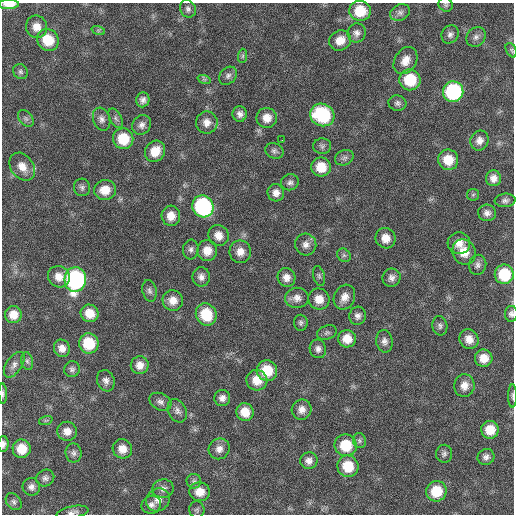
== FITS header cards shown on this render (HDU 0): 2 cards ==
NAXIS1  =                  512 / Axis length
NAXIS2  =                  512 / Axis length

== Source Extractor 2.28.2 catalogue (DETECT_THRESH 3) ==
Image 512 x 512 px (HDU 0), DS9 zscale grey, 1 PNG px = 1 image px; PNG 516 x 516 px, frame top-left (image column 1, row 512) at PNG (2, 3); each listed source drawn as its Kron ellipse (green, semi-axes under 4 px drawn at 4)
Background 59.8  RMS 8.5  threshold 25.4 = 3 sigma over >= 5 px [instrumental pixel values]
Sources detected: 127; all 127 listed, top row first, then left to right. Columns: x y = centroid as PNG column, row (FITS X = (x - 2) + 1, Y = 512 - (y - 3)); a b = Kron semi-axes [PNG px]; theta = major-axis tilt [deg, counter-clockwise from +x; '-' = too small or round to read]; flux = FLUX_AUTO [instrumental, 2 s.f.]
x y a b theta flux
9 4 10 5 0 6500
446 5 7 6 - 1300
188 9 9 7 -63 1900
360 11 11 10 - 16000
400 12 10 8 23 2500
36 27 11 10 - 5700
98 30 7 4 -18 980
357 33 9 9 - 2900
450 34 9 8 - 2400
476 37 10 9 - 2700
48 40 11 10 - 14000
340 40 11 10 - 7100
511 50 8 5 -62 1000
243 56 7 4 89 1200
405 61 14 10 57 6300
20 72 8 7 - 1500
228 76 10 8 45 2300
204 79 7 4 -18 930
410 80 10 10 - 21000
453 92 10 10 - 61000
143 100 7 6 - 2500
397 103 9 7 -10 1900
240 114 8 7 - 2700
322 115 12 11 - 41000
26 118 9 6 -49 1700
116 118 10 5 -61 1800
267 118 10 10 - 6200
102 119 12 8 -71 2700
207 123 11 11 - 4600
142 125 10 9 - 2900
123 139 10 10 - 17000
282 140 2 2 - 2400
479 140 10 9 - 3600
322 146 9 7 -1 1800
155 151 11 9 54 9800
274 151 9 7 -24 1800
344 158 9 7 24 2000
448 160 10 10 - 12000
22 167 15 11 -54 7100
321 167 10 9 - 11000
493 178 8 7 - 3700
290 182 9 8 - 2000
82 187 8 8 - 2000
105 190 11 10 - 8100
276 193 8 8 - 3600
473 195 6 5 - 940
505 200 10 6 5 2000
203 206 11 10 - 79000
487 213 9 8 - 2900
171 216 10 9 - 6600
218 235 11 10 - 5300
386 238 10 10 - 6100
459 243 11 10 - 5700
306 244 11 10 - 3600
191 249 10 7 85 2100
207 251 10 10 - 7100
240 252 11 10 - 5400
464 252 13 11 -60 9200
344 255 7 6 - 1300
478 265 10 8 76 2300
504 274 10 9 - 21000
319 276 10 6 -75 1400
59 277 11 10 - 6300
201 277 10 8 -90 3000
286 277 9 9 - 4300
392 278 9 9 - 2800
75 280 12 10 84 130000
149 291 11 7 -76 2000
344 297 13 10 65 4900
297 298 12 10 3 4000
319 299 11 10 - 6700
173 300 10 10 - 6000
90 313 9 8 - 8400
206 314 11 10 - 18000
511 314 8 6 88 1800
13 315 8 8 - 6900
358 316 9 8 - 2600
301 323 8 7 - 1600
440 326 9 7 -78 1800
327 333 10 7 19 1700
347 339 9 8 - 7600
469 339 10 9 - 5400
384 341 11 8 -82 2700
89 343 10 9 - 19000
62 348 9 8 - 4200
318 349 9 8 - 2700
484 358 9 8 - 7100
27 361 9 6 -79 1500
14 365 14 7 56 3100
140 365 9 9 - 5000
72 369 8 7 - 1800
267 371 10 10 - 16000
257 380 10 10 - 8900
106 381 11 8 -71 2800
464 386 11 10 - 5100
3 394 10 4 -88 1300
512 396 12 3 -90 1100
222 398 8 8 - 3000
160 402 11 8 -27 2500
302 410 10 9 - 4100
177 411 12 9 -64 2800
245 412 9 8 - 8500
46 420 7 4 18 930
490 430 9 9 - 10000
67 431 10 9 - 5100
359 441 7 6 - 1500
3 444 8 5 88 2300
346 445 11 11 - 18000
22 449 9 9 - 11000
122 449 10 9 - 5900
219 449 11 10 - 4100
74 453 9 8 - 2100
444 454 9 8 - 1900
486 457 8 7 - 2500
309 461 8 8 - 3200
348 466 11 10 - 15000
45 478 9 8 - 2200
194 481 7 7 - 1600
31 487 9 8 - 2800
163 489 10 9 - 2900
436 491 10 10 - 16000
200 492 10 9 - 7200
158 500 12 11 - 4400
14 502 9 7 -52 1800
151 505 10 9 - 2800
197 510 8 7 - 1400
72 512 16 6 11 2700
At the frame edge (FLAGS 8, measured only in part): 7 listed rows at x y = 9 4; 446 5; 511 314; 3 394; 512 396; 3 444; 72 512